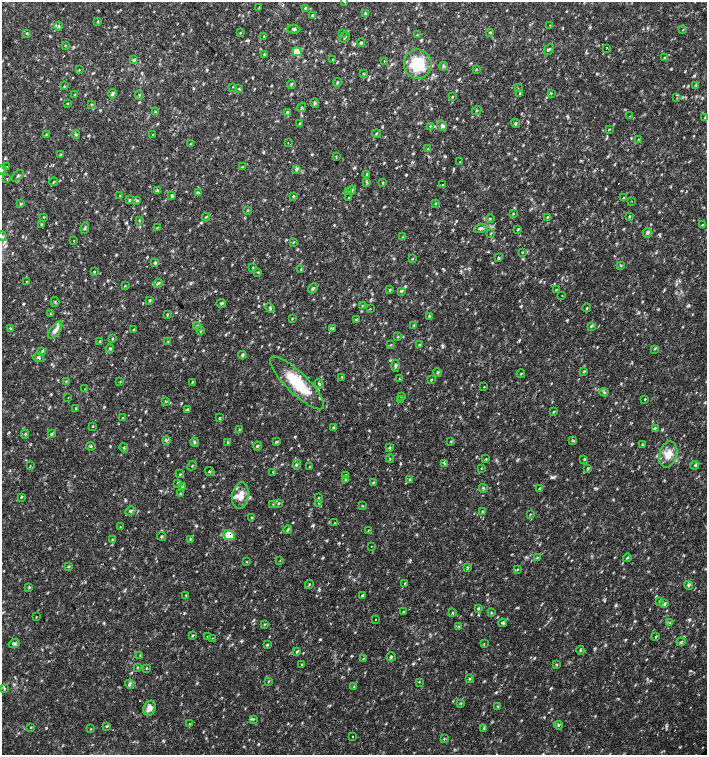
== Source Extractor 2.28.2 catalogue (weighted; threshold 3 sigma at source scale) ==
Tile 11 of 4 x 4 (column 3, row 3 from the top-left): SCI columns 3044-4453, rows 1507-3012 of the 6023 x 6029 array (HDU 1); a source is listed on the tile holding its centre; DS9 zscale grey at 2 x 2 block average (1 PNG px = mean of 2 x 2 image px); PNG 709 x 757 px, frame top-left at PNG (2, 2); each listed source drawn as its Kron ellipse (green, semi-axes under 4 px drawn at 4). Shown black and unused: <1% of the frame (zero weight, under 2 of 3 exposures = <1% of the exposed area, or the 3 px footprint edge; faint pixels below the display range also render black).
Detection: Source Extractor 2.28.2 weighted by HDU 2 'WHT'; one run over the whole footprint, this tile lists its part. Background 0.0332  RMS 0.0037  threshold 0.0166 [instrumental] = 3 sigma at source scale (4.5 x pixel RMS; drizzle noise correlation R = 1.50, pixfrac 1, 0.0396/0.0396 arcsec/px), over >= 5 px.
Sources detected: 315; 2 cosmic-ray / hot-pixel residue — neither listed nor drawn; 3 inside a brighter listed object's ellipse — not listed separately; the other 310 listed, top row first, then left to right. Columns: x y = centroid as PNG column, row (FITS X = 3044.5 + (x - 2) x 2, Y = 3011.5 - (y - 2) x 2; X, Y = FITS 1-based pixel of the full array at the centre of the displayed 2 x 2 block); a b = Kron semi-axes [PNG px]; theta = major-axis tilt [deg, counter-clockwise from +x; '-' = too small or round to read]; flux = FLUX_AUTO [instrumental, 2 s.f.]
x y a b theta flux
344 2 3 2 - 0.57
259 8 3 2 - 0.63
305 8 4 2 - 0.78
365 13 4 2 - 0.74
312 15 4 2 - 0.8
97 22 4 2 - 0.64
550 25 2 2 - 0.43
59 26 4 3 - 1.1
294 29 6 3 -3 1.4
683 30 3 2 - 0.43
241 32 3 2 - 0.53
27 33 3 2 - 0.67
342 33 3 2 - 0.53
490 33 4 2 - 0.74
417 35 3 2 - 0.53
264 37 4 2 - 0.61
345 37 6 2 58 1.1
361 42 4 2 - 0.91
65 45 2 2 - 0.49
606 48 2 2 - 1.7
549 49 6 3 46 1.2
297 52 5 4 - 12
265 54 3 3 - 0.68
664 58 3 2 - 0.73
134 60 3 2 - 0.81
332 60 3 2 - 0.51
384 61 2 2 - 0.53
418 64 14 14 - 37
443 66 5 2 - 0.85
79 70 3 2 - 0.55
476 70 3 2 - 0.55
364 74 4 2 - 0.68
337 82 4 2 - 0.77
291 84 4 3 - 0.87
695 85 3 2 - 0.66
64 86 3 3 - 0.59
233 87 3 3 - 0.73
518 88 2 2 - 0.28
239 89 3 2 - 1.4
520 93 4 3 - 0.77
551 93 3 2 - 0.62
112 94 5 3 - 1.2
74 95 2 2 - 0.48
139 95 4 2 - 0.71
452 96 3 2 - 0.53
677 98 2 2 - 0.45
315 103 5 3 - 1.1
67 104 3 2 - 0.51
92 104 3 2 - 0.59
302 107 5 2 - 0.77
477 110 5 2 - 0.59
155 112 3 2 - 0.54
287 112 4 3 - 1
630 116 2 2 - 0.27
705 118 2 2 - 0.48
300 123 3 2 - 0.78
515 123 4 3 - 0.94
430 126 3 2 - 0.55
442 126 6 4 -54 1.8
609 129 3 3 - 0.63
46 134 3 2 - 0.53
76 134 4 3 - 1.2
377 134 4 2 - 0.62
152 135 3 2 - 0.46
638 140 3 2 - 0.62
288 143 2 2 - 0.92
191 144 3 3 - 0.84
428 149 3 2 - 0.56
60 155 3 2 - 0.57
336 156 4 2 - 0.52
460 162 2 2 - 0.38
7 167 3 2 - 0.69
243 167 3 3 - 0.77
296 169 4 4 - 1.2
2 170 5 2 - 0.86
367 174 3 2 - 0.76
18 176 7 2 45 1.1
7 179 3 2 - 0.37
53 182 4 2 - 0.78
367 183 4 2 - 0.78
383 183 3 2 - 0.59
442 184 2 2 - 0.27
157 190 3 2 - 1.2
352 190 4 3 - 1.3
198 192 3 2 - 0.7
348 192 4 3 - 1.2
120 196 3 2 - 0.52
172 196 4 3 - 0.98
293 196 3 3 - 1.1
348 197 2 2 - 0.82
624 198 4 2 - 0.79
130 200 3 3 - 0.67
137 200 3 3 - 0.89
631 201 2 2 - 0.53
21 203 3 3 - 0.85
435 204 3 2 - 0.59
247 210 3 2 - 0.57
513 213 3 2 - 0.52
629 216 3 2 - 0.75
44 217 3 2 - 0.51
206 217 4 2 - 0.76
547 217 3 2 - 0.55
490 218 4 2 - 0.64
139 220 3 3 - 0.59
41 225 3 2 - 0.97
702 225 3 3 - 0.87
85 228 6 2 81 1.1
157 228 3 2 - 0.45
480 229 6 3 17 2
518 230 3 3 - 0.67
491 233 3 2 - 0.53
647 233 5 4 - 1.8
2 236 5 2 - 0.71
403 237 4 2 - 0.6
74 241 3 2 - 0.39
293 242 3 2 - 0.7
522 252 3 2 - 0.48
498 258 4 3 - 0.75
412 259 2 2 - 1.1
154 262 4 2 - 0.81
621 265 3 2 - 0.73
253 268 3 2 - 0.55
301 270 3 2 - 0.64
94 272 3 3 - 0.75
258 272 3 2 - 0.56
26 282 2 2 - 0.62
158 283 4 3 - 1
125 286 3 2 - 0.5
313 288 5 3 - 1.5
556 289 3 2 - 0.56
390 290 3 3 - 0.73
401 291 4 3 - 1.2
562 295 2 2 - 0.68
149 301 3 3 - 0.84
55 302 5 2 - 0.81
221 303 4 3 - 1.1
362 306 3 2 - 0.67
270 308 5 3 - 1.3
587 308 4 2 - 0.65
370 309 3 2 - 0.35
50 314 3 2 - 0.48
167 315 3 2 - 0.66
429 316 4 2 - 0.61
292 319 3 2 - 0.59
356 319 3 3 - 1
197 326 4 3 - 1.1
413 326 3 2 - 0.64
591 326 4 3 - 1
10 328 3 2 - 0.83
333 329 3 3 - 0.94
55 330 10 5 55 3.8
134 330 3 2 - 0.5
201 330 3 2 - 0.63
398 336 4 2 - 0.69
112 339 3 2 - 0.74
100 341 3 3 - 0.65
168 341 4 2 - 0.67
391 344 3 2 - 0.63
419 345 4 2 - 0.74
110 349 4 3 - 0.89
654 349 3 2 - 0.64
42 352 4 3 - 0.92
242 355 4 3 - 1.1
39 358 5 3 - 1.3
395 366 6 3 -87 1.3
584 371 4 2 - 1
438 372 4 3 - 0.93
521 374 4 2 - 0.47
342 377 3 2 - 0.67
399 379 2 2 - 1.2
431 380 3 2 - 0.71
66 382 4 2 - 0.67
120 382 3 2 - 0.5
192 382 3 2 - 0.54
297 383 36 10 -44 40
319 384 5 2 - 0.94
484 387 2 2 - 1.5
85 389 2 2 - 0.33
604 392 4 3 - 1
401 396 3 2 - 0.57
68 397 2 2 - 0.88
645 399 2 2 - 0.75
400 400 2 2 - 0.37
166 401 3 2 - 0.64
76 408 3 2 - 0.49
187 409 3 3 - 1.1
554 412 3 2 - 0.57
123 418 3 3 - 0.6
220 418 3 2 - 0.81
93 426 3 2 - 0.61
334 427 4 3 - 1.3
655 428 3 3 - 0.94
239 429 3 2 - 0.44
25 434 4 2 - 0.79
51 434 4 3 - 0.92
166 440 4 3 - 1.1
572 440 4 2 - 0.82
451 441 3 3 - 0.73
194 442 4 3 - 1.2
228 442 4 3 - 0.96
276 442 4 2 - 0.82
643 445 3 2 - 0.58
91 446 4 3 - 1
258 446 4 3 - 0.94
389 447 3 2 - 0.72
124 448 5 3 - 0.9
668 454 13 8 74 10
390 459 4 2 - 0.56
486 459 3 2 - 0.6
584 459 3 3 - 0.73
445 464 4 3 - 0.98
297 465 5 2 - 0.94
695 465 4 3 - 1.2
30 466 3 2 - 0.47
192 466 5 2 - 0.47
310 466 3 2 - 0.43
588 468 3 3 - 0.81
481 469 3 2 - 0.38
209 471 5 2 - 0.74
273 472 4 2 - 0.67
180 474 3 2 - 0.58
346 475 4 2 - 0.76
346 480 3 3 - 0.93
410 480 3 3 - 0.71
373 482 3 3 - 0.71
178 483 4 2 - 0.82
182 486 3 2 - 0.59
483 488 4 2 - 0.88
539 488 3 2 - 0.53
180 494 3 2 - 0.66
240 496 13 8 82 10
21 497 4 2 - 0.82
319 498 3 2 - 0.47
279 503 4 2 - 0.69
318 503 2 2 - 0.46
273 504 3 2 - 0.55
362 506 3 2 - 0.5
130 511 5 3 - 1.3
482 511 3 2 - 0.87
530 515 4 2 - 0.49
252 518 3 2 - 0.65
335 523 3 2 - 0.56
120 527 3 2 - 0.59
288 530 4 3 - 1.1
368 530 3 2 - 0.44
229 535 6 4 -26 13
161 536 4 3 - 0.9
190 539 3 3 - 0.83
112 540 3 2 - 0.61
371 546 2 2 - 0.49
537 557 3 2 - 0.57
627 558 4 2 - 0.92
280 561 3 2 - 0.43
247 562 3 2 - 0.57
68 567 3 3 - 0.8
468 567 3 2 - 0.66
517 570 3 2 - 0.77
405 583 2 2 - 2.2
309 584 4 2 - 0.73
688 585 5 3 - 1.4
29 587 3 3 - 0.77
186 595 2 2 - 0.78
362 595 4 3 - 1.2
660 601 3 2 - 0.75
665 604 4 3 - 1.1
478 609 3 3 - 1.1
403 612 3 2 - 0.45
453 613 3 2 - 0.85
491 613 4 2 - 0.65
36 617 2 2 - 0.39
376 619 2 2 - 0.8
503 623 4 3 - 1.4
670 623 3 2 - 0.55
265 624 3 2 - 0.62
458 627 3 2 - 0.54
192 635 3 2 - 0.64
207 636 2 2 - 0.34
656 637 3 2 - 0.69
212 638 2 2 - 0.35
681 642 4 3 - 1.2
14 644 5 4 - 1.5
484 644 2 2 - 0.75
267 645 3 3 - 0.83
580 650 4 2 - 0.78
297 652 3 3 - 0.86
140 655 3 2 - 0.62
391 657 4 2 - 0.87
363 658 3 2 - 0.46
302 664 2 2 - 0.42
557 664 3 3 - 0.81
137 667 4 2 - 0.56
146 668 2 2 - 1.7
469 679 3 2 - 0.68
268 682 3 2 - 0.46
420 682 2 2 - 0.54
129 684 4 4 - 1.7
354 686 4 2 - 0.45
5 689 3 2 - 0.64
461 703 3 2 - 0.6
498 706 3 2 - 0.71
150 708 8 6 64 4.9
254 719 3 2 - 0.57
189 724 2 2 - 0.46
559 725 4 3 - 0.98
107 726 4 3 - 0.91
31 727 3 2 - 0.49
484 728 4 3 - 0.95
91 729 3 2 - 0.43
352 737 2 2 - 0.76
444 739 3 2 - 0.52
Overlapping masked pixels (flux is a lower limit): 1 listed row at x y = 229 535
Isophote crosses this tile's border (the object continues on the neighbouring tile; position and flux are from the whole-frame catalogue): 1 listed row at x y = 344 2
Diffuse or blended objects may show on this block-average render without a row.